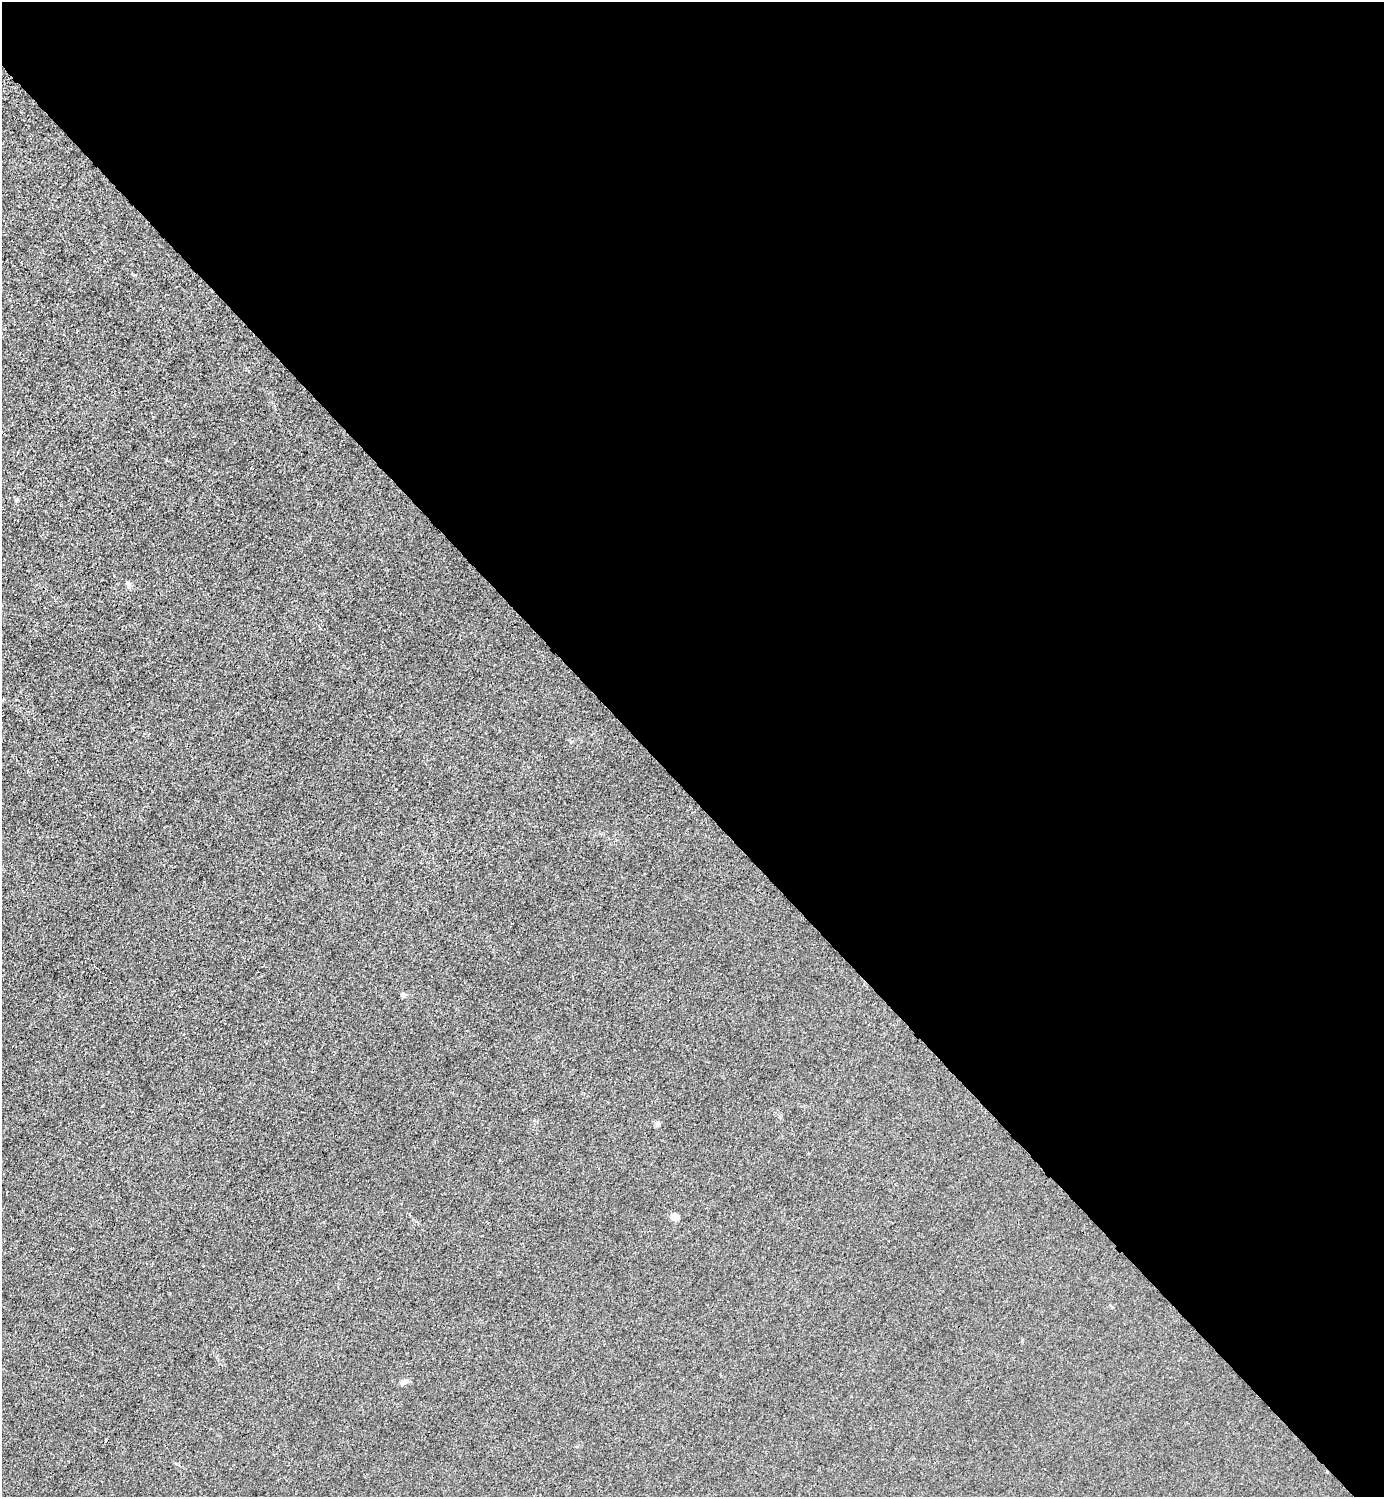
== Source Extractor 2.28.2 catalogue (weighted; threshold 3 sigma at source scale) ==
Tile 8 of 4 x 4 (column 4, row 2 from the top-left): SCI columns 4446-5827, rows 2993-4487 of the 5985 x 5985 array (HDU 1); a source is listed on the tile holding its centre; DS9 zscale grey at full resolution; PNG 1386 x 1499 px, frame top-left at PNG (2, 2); no overlay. Shown black and unused: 53% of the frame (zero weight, under 3 of 4 exposures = <1% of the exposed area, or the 3 px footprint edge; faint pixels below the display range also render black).
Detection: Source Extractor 2.28.2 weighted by HDU 2 'WHT'; one run over the whole footprint, this tile lists its part. Background 0.0215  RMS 0.0062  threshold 0.0279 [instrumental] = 3 sigma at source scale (4.5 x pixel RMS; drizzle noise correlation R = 1.50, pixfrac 1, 0.05/0.05 arcsec/px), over >= 5 px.
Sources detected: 5; all 5 listed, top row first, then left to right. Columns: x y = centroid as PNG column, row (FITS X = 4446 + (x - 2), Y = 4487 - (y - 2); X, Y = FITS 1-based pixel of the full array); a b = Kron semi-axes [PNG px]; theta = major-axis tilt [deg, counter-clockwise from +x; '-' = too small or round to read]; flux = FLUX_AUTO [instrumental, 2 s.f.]
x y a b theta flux
128 584 8 5 -62 1.6
403 995 6 5 - 1.6
657 1124 8 5 78 1.6
675 1217 5 4 - 14
404 1382 11 6 41 2.2